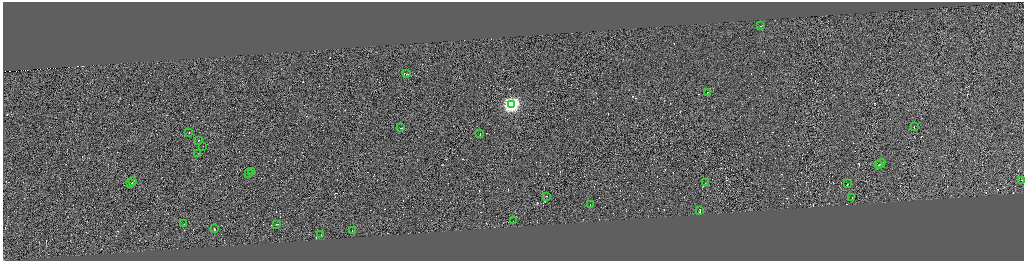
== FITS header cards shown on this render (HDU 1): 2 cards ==
NAXIS1  =                 4085
NAXIS2  =                 1033

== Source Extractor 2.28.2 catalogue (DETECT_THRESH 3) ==
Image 4085 x 1033 px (HDU 1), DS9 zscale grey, zoomed out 1/4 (1 PNG px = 4 x 4 image px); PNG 1026 x 263 px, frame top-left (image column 2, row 1033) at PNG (3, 2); each listed source drawn as its Kron ellipse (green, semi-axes under 4 px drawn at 4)
Background 0.717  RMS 4.1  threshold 12.3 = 3 sigma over >= 5 px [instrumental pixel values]
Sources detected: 557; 527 cannot appear on this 1/4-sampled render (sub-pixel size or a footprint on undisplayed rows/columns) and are neither listed nor drawn; the other 30 listed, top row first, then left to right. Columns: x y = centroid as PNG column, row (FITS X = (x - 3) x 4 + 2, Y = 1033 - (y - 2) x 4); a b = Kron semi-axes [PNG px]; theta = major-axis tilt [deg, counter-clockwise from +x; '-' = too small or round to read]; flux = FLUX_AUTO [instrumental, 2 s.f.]
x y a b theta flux
761 26 2 1 - 33000
407 74 3 1 - 22000
708 92 2 1 - 18000
511 104 4 4 - 670000
914 127 3 1 - 34000
401 128 3 1 - 19000
189 133 2 1 - 33000
480 134 2 1 - 30000
199 141 2 1 - 14000
203 146 2 1 - 19000
198 153 2 1 - 14000
881 163 5 1 - 38000
879 164 2 1 - 31000
252 171 2 1 - 49000
249 173 2 1 - 20000
1022 180 2 1 - 17000
133 182 3 1 - 26000
131 183 2 1 - 16000
706 183 2 1 - 21000
848 184 2 1 - 8700
547 196 2 1 - 34000
852 198 2 1 - 18000
590 204 2 1 - 17000
700 211 4 1 - 40000
514 220 2 1 - 18000
184 224 2 1 - 27000
277 224 2 1 - 12000
215 229 2 1 - 54000
353 230 2 1 - 12000
321 235 2 1 - 9400
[527 sub-pixel or undisplayed-footprint detections neither listed nor drawn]